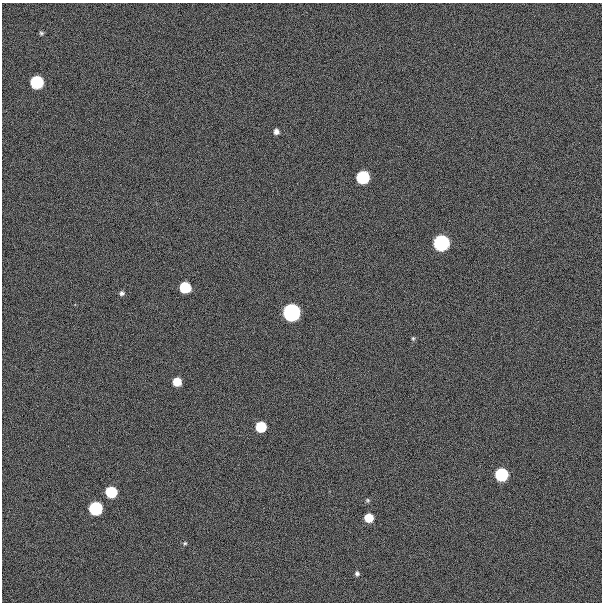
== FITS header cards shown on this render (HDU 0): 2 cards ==
NAXIS1  =                  600
NAXIS2  =                  600

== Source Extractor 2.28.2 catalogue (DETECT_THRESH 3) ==
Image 600 x 600 px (HDU 0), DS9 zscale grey, 1 PNG px = 1 image px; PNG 604 x 604 px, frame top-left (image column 1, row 600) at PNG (2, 3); no overlay
Background 300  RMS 19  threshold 57.7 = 3 sigma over >= 5 px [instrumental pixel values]
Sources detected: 18; all 18 listed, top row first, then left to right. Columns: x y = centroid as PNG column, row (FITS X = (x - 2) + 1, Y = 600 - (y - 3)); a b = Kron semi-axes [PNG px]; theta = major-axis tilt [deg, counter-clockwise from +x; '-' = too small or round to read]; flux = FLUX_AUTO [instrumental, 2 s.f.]
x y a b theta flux
41 33 6 6 - 2.3e+03
37 82 7 7 - 2.2e+05
276 131 5 5 - 6.1e+03
363 177 7 7 - 2.2e+05
441 243 7 7 - 6.7e+05
185 287 7 7 - 9.5e+04
122 293 6 5 - 3.5e+03
291 313 7 7 - 1.1e+06
413 338 6 4 -69 2.0e+03
177 382 6 6 - 3.1e+04
261 427 7 7 - 7.9e+04
501 475 7 7 - 2.2e+05
111 492 7 7 - 1.0e+05
367 500 6 5 - 2.0e+03
96 508 7 7 - 2.3e+05
369 518 6 6 - 3.3e+04
185 543 6 4 -19 1.9e+03
357 573 6 5 - 3.1e+03